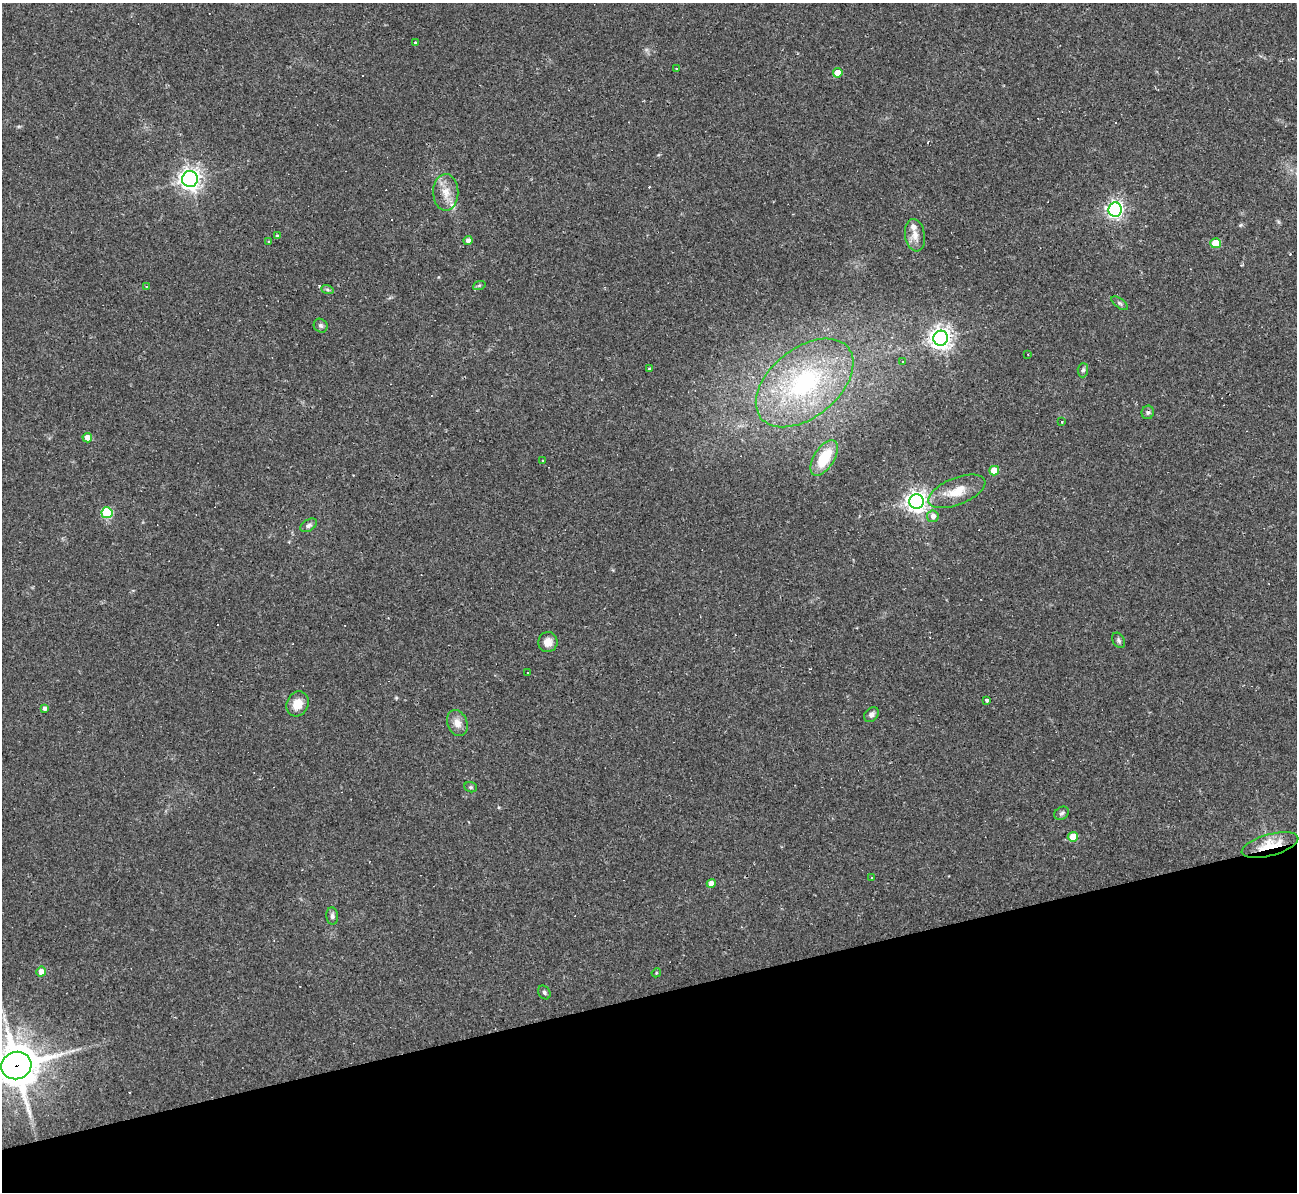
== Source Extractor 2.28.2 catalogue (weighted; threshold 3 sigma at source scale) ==
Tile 14 of 4 x 4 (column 2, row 4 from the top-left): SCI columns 1297-2591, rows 142-1331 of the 5182 x 5165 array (HDU 1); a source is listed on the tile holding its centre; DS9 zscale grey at full resolution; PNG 1299 x 1194 px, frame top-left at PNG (2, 3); each listed source drawn as its Kron ellipse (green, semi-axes under 4 px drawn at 4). Shown black and unused: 17% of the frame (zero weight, under 2 of 3 exposures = <1% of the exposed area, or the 3 px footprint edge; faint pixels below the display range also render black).
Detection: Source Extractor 2.28.2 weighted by HDU 2 'WHT'; one run over the whole footprint, this tile lists its part. Background 0.11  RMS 0.0065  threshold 0.0293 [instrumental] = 3 sigma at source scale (4.5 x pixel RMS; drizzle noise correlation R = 1.50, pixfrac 1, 0.05/0.05 arcsec/px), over >= 5 px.
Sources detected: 66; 12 cosmic-ray / hot-pixel residue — neither listed nor drawn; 2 inside a brighter listed object's ellipse — not listed separately; the other 52 listed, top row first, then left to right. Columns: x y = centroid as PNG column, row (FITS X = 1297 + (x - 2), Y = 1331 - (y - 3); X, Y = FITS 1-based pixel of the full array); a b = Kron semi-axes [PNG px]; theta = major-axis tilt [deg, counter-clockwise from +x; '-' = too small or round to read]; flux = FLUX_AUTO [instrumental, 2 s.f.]
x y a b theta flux
416 43 3 3 - 0.92
677 69 3 3 - 2.1
838 73 5 4 - 11
190 179 8 8 - 390
446 192 18 12 -89 9
1115 210 7 6 - 230
915 235 16 10 -81 6.1
277 236 4 3 - 1.1
468 240 4 4 - 2.8
269 241 4 3 - 0.67
1215 243 5 5 - 19
146 286 3 2 - 0.58
479 286 6 4 20 0.98
327 289 6 4 -20 1.1
1120 303 9 4 -36 1.4
321 326 7 6 - 1.7
941 338 7 7 - 470
1028 354 3 2 - 0.7
903 362 3 3 - 0.6
649 368 3 2 - 0.72
1083 370 7 5 87 1.4
805 383 56 34 39 97
1148 412 7 6 - 1.5
1061 422 4 3 - 0.51
87 438 5 5 - 6.4
824 458 20 10 58 22
543 461 4 3 - 0.58
994 471 5 5 - 13
957 491 30 13 22 14
916 501 7 7 - 420
107 513 5 5 - 42
933 516 6 6 - 3.1
309 525 9 5 33 2
1118 640 8 6 -59 1.6
548 642 10 9 - 5
527 673 3 2 - 0.91
987 700 4 3 - 1.1
297 704 13 10 65 9
45 708 4 4 - 1.9
871 715 8 6 45 2.3
457 723 13 10 -68 5.5
471 787 6 5 - 1
1062 813 8 6 33 1.5
1073 837 5 5 - 16
1270 845 29 10 15 18
872 877 2 2 - 0.59
711 883 4 4 - 5.4
332 916 8 6 -84 1.8
41 971 5 5 - 5.9
656 973 5 3 - 0.73
544 992 7 5 -58 1.3
16 1066 15 13 16 2200
Overlapping masked pixels (flux is a lower limit): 2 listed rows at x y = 1270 845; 16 1066
Isophote crosses this tile's border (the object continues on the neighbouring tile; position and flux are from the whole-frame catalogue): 1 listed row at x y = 16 1066